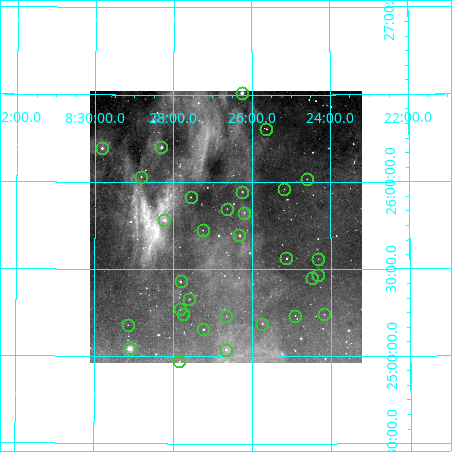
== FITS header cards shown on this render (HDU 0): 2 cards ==
NAXIS1  =                  272
NAXIS2  =                  272

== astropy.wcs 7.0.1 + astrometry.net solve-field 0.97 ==
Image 272 x 272 px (HDU 0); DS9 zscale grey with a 90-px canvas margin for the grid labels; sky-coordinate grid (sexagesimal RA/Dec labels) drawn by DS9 from the SOLVED WCS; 31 Tycho-2 reference stars matched to detected sources circled (green)
Header WCS: none
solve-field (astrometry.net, Tycho-2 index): SOLVED blind (the file carries no WCS)
Solved WCS: RA---TAN-SIP/DEC--TAN-SIP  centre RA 08:26:40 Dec +25:45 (126.67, +25.75 deg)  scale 20.6 arcsec/px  FOV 93.5' x 93.5'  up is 0 deg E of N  parity normal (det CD < 0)
(file carries no celestial WCS; the grid is the blind solution)
Tycho-2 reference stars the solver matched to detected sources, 31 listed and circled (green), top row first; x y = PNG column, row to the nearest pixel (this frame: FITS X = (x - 90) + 1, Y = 272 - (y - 91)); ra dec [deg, ICRS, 3 dp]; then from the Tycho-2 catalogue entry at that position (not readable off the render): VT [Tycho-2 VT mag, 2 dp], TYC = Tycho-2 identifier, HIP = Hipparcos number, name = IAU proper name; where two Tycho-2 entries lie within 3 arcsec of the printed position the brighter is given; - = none
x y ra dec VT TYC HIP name
242 93 126.564 +26.512 8.81 1944-231-1 - -
266 129 126.406 +26.305 9.53 1944-926-1 - -
161 147 127.076 +26.199 9.77 1944-358-1 - -
102 148 127.456 +26.193 6.80 1944-407-1 41679 -
141 177 127.207 +26.031 10.73 1944-268-1 - -
307 179 126.150 +26.017 11.31 1944-652-1 - -
284 189 126.294 +25.960 11.74 1944-1094-1 - -
242 192 126.561 +25.946 10.70 1944-593-1 - -
191 197 126.889 +25.914 10.99 1944-643-1 - -
227 209 126.657 +25.848 10.42 1944-611-1 - -
244 213 126.550 +25.826 10.44 1944-911-1 - -
164 220 127.056 +25.782 11.29 1944-1210-1 - -
203 230 126.813 +25.725 9.82 1944-820-1 41447 -
239 235 126.579 +25.695 10.48 1944-400-1 - -
286 258 126.280 +25.563 10.98 1944-1392-1 - -
318 259 126.080 +25.560 10.43 1944-1035-1 - -
318 275 126.081 +25.464 10.35 1944-1782-1 - -
312 278 126.118 +25.451 9.62 1944-510-1 - -
181 281 126.953 +25.432 10.16 1944-1447-1 - -
189 299 126.899 +25.329 11.28 1944-1585-1 - -
180 309 126.956 +25.269 11.04 1944-1643-1 - -
183 314 126.937 +25.243 10.55 1944-1842-1 - -
324 314 126.043 +25.242 11.67 1944-989-1 - -
226 316 126.664 +25.233 11.28 1944-1011-1 - -
295 316 126.227 +25.235 10.56 1944-1681-1 - -
262 324 126.435 +25.188 10.51 1944-1393-1 - -
128 325 127.286 +25.181 10.46 1944-1758-1 - -
203 329 126.809 +25.157 9.83 1944-1714-1 - -
130 348 127.273 +25.047 9.78 1944-1792-1 - -
226 350 126.664 +25.040 10.59 1944-1720-1 - -
179 361 126.960 +24.973 10.10 1941-190-1 - -